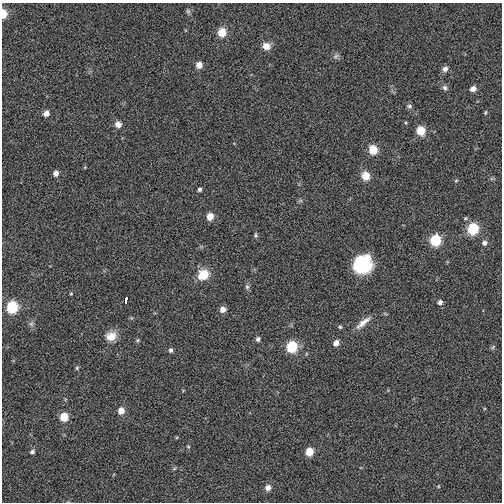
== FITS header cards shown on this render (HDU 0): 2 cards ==
NAXIS1  =                  500
NAXIS2  =                  500

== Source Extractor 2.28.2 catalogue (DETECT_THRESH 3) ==
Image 500 x 500 px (HDU 0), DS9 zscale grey, 1 PNG px = 1 image px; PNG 504 x 504 px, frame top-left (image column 1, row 500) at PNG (2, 3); no overlay
Background -0.0053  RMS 0.047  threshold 0.142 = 3 sigma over >= 5 px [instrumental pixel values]
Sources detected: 50; all 50 listed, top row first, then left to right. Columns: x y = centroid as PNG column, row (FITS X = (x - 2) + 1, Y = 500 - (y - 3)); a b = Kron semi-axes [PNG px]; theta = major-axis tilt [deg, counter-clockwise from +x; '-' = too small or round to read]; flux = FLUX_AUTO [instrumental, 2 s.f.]
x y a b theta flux
188 11 7 5 -68 6.1
3 14 6 4 86 60
222 32 6 6 - 73
266 46 10 9 - 24
336 56 10 5 23 8.8
199 65 6 6 - 28
445 69 7 6 - 14
445 88 8 6 -63 9.3
473 89 6 5 - 20
409 106 7 6 - 7.2
485 112 6 3 70 3.8
46 113 6 5 - 19
118 124 8 7 - 17
421 131 6 6 - 74
373 150 6 6 - 80
56 173 5 5 - 17
365 176 8 8 - 41
456 181 5 3 - 3.3
200 189 4 4 - 7.8
210 217 6 6 - 36
473 229 7 6 - 170
256 235 6 5 - 5.2
435 240 7 6 - 160
484 243 6 6 - 11
362 264 16 15 - 200
203 275 13 11 38 57
247 287 7 6 - 7.1
71 294 4 3 - 2.9
126 300 6 3 79 13
440 302 5 5 - 10
12 307 7 6 - 210
223 309 6 5 - 22
363 323 24 7 39 27
31 324 7 5 44 6.5
340 327 5 5 - 4.3
111 336 13 11 21 37
258 339 5 5 - 8.4
137 340 6 4 22 4.3
336 343 6 5 - 22
292 347 7 6 - 180
493 347 7 4 46 4.7
171 350 6 5 - 7.3
77 368 5 4 - 4.3
121 411 7 6 - 28
64 417 6 6 - 68
188 447 5 4 - 3.4
32 452 6 5 - 8.2
309 452 6 5 - 59
174 469 6 4 2 3.9
268 488 6 6 - 20
At the frame edge (FLAGS 8, measured only in part): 1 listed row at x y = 3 14